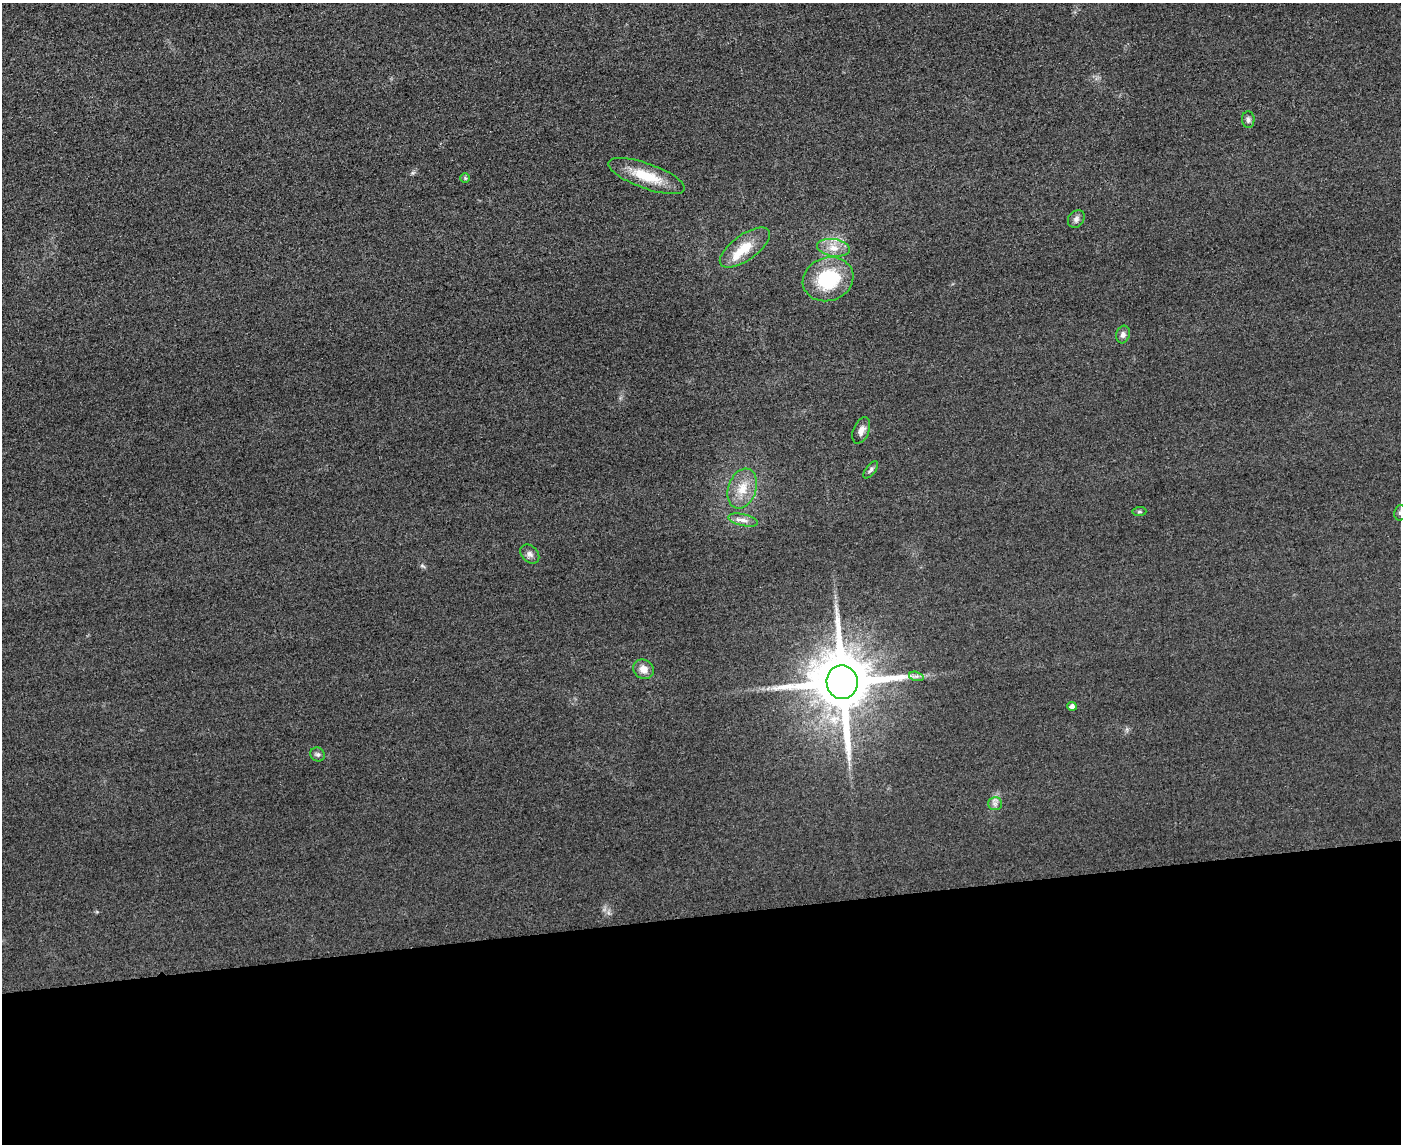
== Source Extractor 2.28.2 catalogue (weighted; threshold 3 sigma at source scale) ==
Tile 11 of 3 x 4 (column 2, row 4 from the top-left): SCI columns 1652-3050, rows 24-1165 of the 4592 x 4615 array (HDU 1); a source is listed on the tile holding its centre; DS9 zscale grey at full resolution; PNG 1403 x 1146 px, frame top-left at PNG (2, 3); each listed source drawn as its Kron ellipse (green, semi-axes under 4 px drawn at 4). Shown black and unused: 20% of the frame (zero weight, under 3 of 4 exposures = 3% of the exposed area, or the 3 px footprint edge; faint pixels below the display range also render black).
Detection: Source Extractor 2.28.2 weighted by HDU 2 'WHT'; one run over the whole footprint, this tile lists its part. Background 0.0645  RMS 0.017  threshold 0.0772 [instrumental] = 3 sigma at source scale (4.5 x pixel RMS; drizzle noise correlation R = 1.50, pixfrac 1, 0.05/0.05 arcsec/px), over >= 5 px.
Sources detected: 22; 1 inside a brighter listed object's ellipse — not listed separately; the other 21 listed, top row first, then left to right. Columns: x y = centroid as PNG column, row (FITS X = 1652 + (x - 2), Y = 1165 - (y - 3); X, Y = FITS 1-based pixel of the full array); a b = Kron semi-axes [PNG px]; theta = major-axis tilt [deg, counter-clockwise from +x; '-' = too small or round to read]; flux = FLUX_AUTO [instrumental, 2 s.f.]
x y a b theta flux
1248 120 8 6 -88 4.9
647 176 40 12 -20 57
465 178 5 5 - 2.3
1076 219 9 7 50 6.8
745 247 29 12 35 40
833 248 16 8 -9 20
828 279 26 21 20 110
1123 334 9 7 73 6.4
861 430 14 8 67 10
871 470 10 5 52 4.5
742 488 20 14 71 34
1139 512 7 4 5 3
1400 513 8 6 77 4.1
743 520 15 6 -12 10
530 554 11 8 -45 7.1
643 669 10 9 - 14
916 676 7 4 -17 4.5
842 682 17 15 -79 16000
1072 706 5 4 - 8
317 754 7 6 - 4.7
995 804 7 6 - 5.8
Isophote crosses this tile's border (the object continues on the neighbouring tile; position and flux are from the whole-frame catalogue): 1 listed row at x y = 1400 513